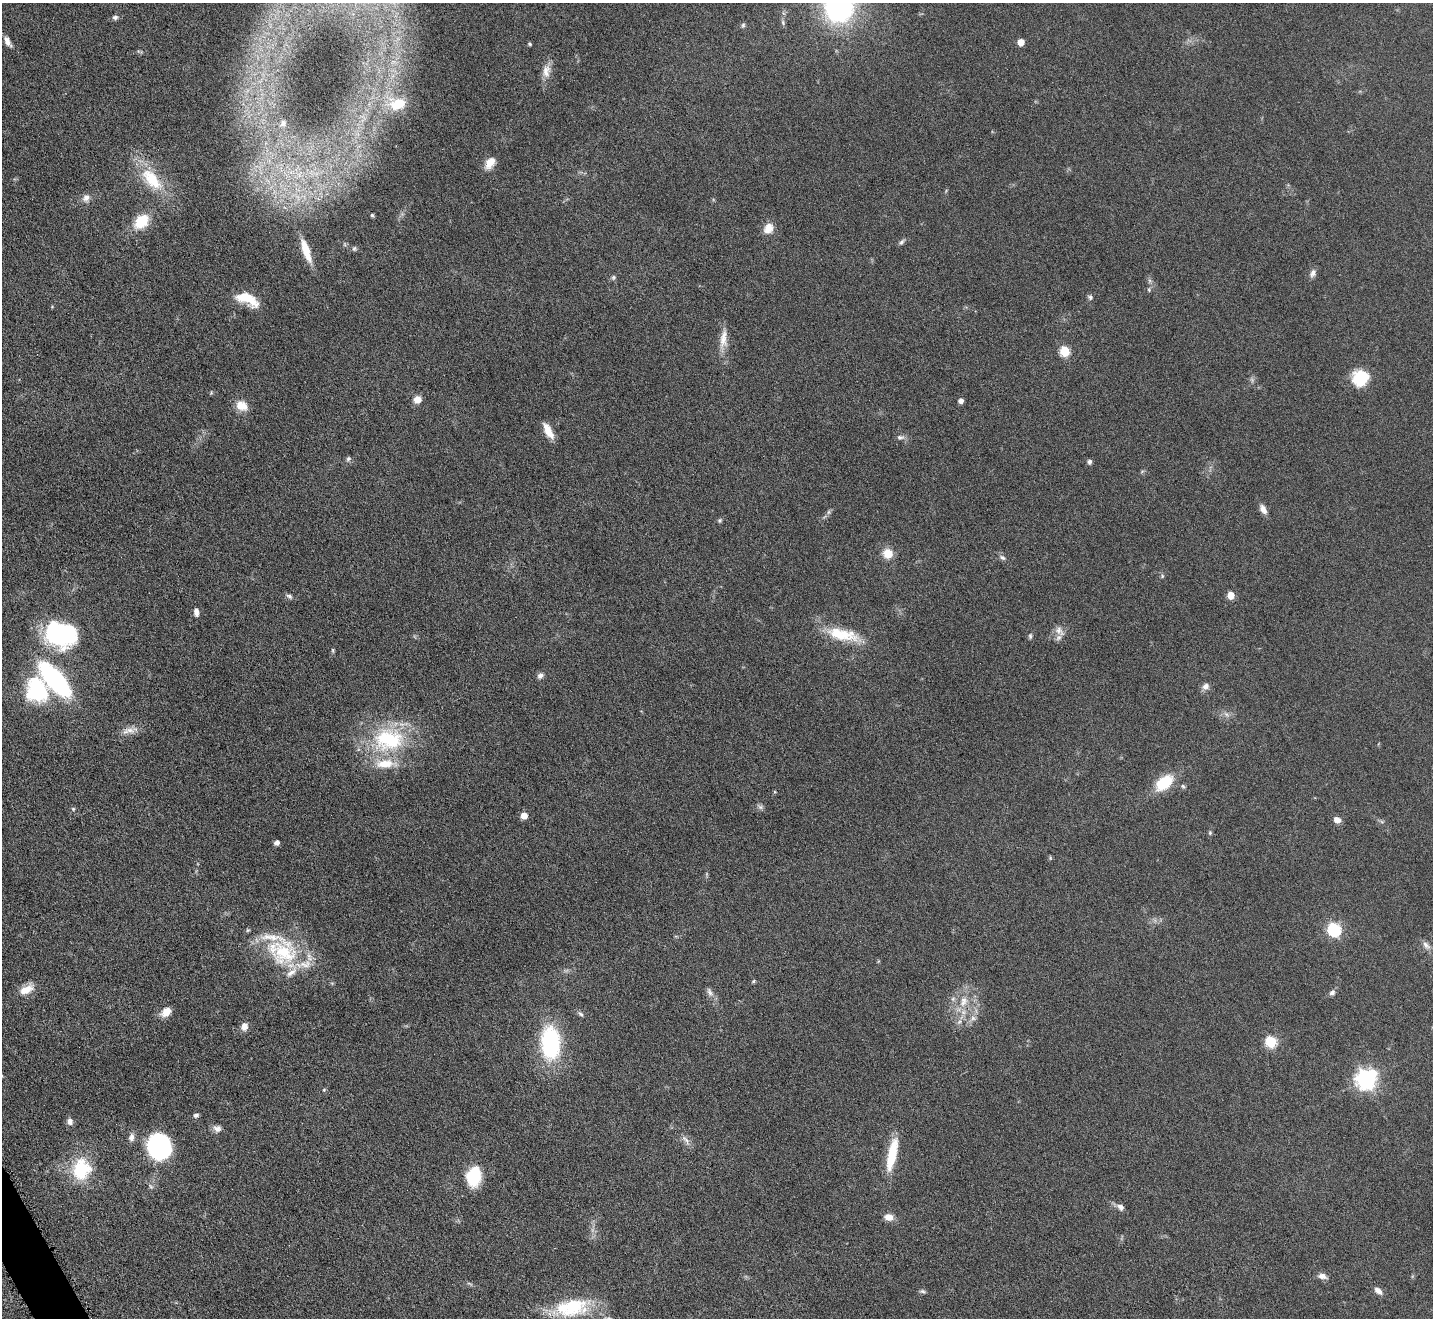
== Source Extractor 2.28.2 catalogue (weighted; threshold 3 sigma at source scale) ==
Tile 7 of 4 x 4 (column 3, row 2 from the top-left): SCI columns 2864-4294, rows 2790-4105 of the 5726 x 5715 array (HDU 1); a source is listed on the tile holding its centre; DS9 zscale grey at full resolution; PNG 1435 x 1320 px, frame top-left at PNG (2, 3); no overlay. Shown black and unused: <1% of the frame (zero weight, under 4 of 8 exposures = <1% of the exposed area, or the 3 px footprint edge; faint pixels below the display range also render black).
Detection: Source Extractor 2.28.2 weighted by HDU 2 'WHT'; one run over the whole footprint, this tile lists its part. Background 0.0475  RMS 0.0046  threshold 0.0186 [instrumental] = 3 sigma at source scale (4.09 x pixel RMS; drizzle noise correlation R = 1.36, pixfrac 0.8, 0.05/0.05 arcsec/px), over >= 5 px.
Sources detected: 105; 1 too faint to see at this stretch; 4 inside a brighter object's white glare — not listed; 4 inside a brighter listed object's ellipse — not listed separately; the other 96 listed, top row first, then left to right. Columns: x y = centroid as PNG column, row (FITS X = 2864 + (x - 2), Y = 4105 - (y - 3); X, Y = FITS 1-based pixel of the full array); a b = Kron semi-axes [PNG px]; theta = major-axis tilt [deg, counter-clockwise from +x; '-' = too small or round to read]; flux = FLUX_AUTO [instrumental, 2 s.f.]
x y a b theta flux
839 7 29 27 86 82
115 17 8 6 3 1.2
783 23 8 5 -65 0.92
743 25 6 5 - 0.8
7 41 13 6 -60 2.8
1021 42 5 5 - 7.1
530 44 5 4 - 0.55
546 71 18 10 80 4.4
398 104 22 15 9 12
283 123 9 7 56 1.5
490 163 16 9 54 4.6
152 179 35 17 -49 18
86 198 10 9 - 2.4
372 215 5 4 - 0.68
142 221 16 11 44 14
768 228 13 11 61 4.5
901 242 10 5 44 1.1
354 249 7 6 - 0.82
306 251 30 8 -71 9.3
1313 273 11 7 64 1.8
613 277 6 6 - 0.85
1149 290 6 4 -79 0.59
1090 297 7 6 - 0.99
247 299 27 12 -24 11
723 339 29 9 83 5.6
1065 351 6 5 - 26
1360 378 15 14 - 17
417 399 8 8 - 3.5
961 401 4 4 - 2.3
242 406 16 12 -30 5.2
548 431 18 7 -62 5.5
900 437 11 6 4 1.4
348 459 7 6 - 0.92
1089 462 6 6 - 1
1263 509 12 7 -61 2.5
828 512 7 4 89 0.8
720 520 7 5 27 0.73
888 553 10 10 - 6.7
1002 558 9 6 -31 1.2
1162 576 6 5 - 0.61
1231 595 5 5 - 8.6
289 596 9 5 -28 1.2
196 612 10 6 -86 1.9
1059 631 16 10 -42 3.3
64 633 33 27 -52 38
843 635 45 15 -12 16
1030 636 7 4 83 0.75
333 650 7 3 -82 0.58
540 676 8 7 - 1.6
55 679 25 10 -49 120
1206 686 10 8 39 2.1
37 690 27 23 -73 35
1226 714 8 5 -45 1.2
130 730 16 7 -19 3
389 739 44 32 3 41
1164 782 19 12 39 16
1183 786 6 5 - 0.77
760 807 10 5 -33 1.1
73 809 5 4 - 0.61
524 816 7 7 - 2.7
1337 820 9 6 -20 2.5
1210 833 6 5 - 0.68
277 842 5 5 - 1.8
1334 929 6 6 - 66
1426 945 13 7 -40 2.2
284 952 43 35 -22 34
753 981 4 4 - 0.66
26 989 19 10 27 5.4
709 992 13 6 -67 1.8
1332 992 8 7 - 1.3
963 1001 18 10 71 6.7
166 1012 10 7 41 5.9
581 1014 8 5 -32 1
973 1018 7 7 - 1.5
959 1022 6 5 - 1
244 1026 9 8 - 2.8
551 1042 25 14 -86 60
1271 1042 6 5 - 38
1366 1079 7 7 - 230
324 1090 5 5 - 0.5
196 1115 7 6 - 1
70 1121 8 6 -73 2.1
217 1128 11 9 -16 2.3
131 1137 11 7 83 2.1
686 1140 16 5 -50 2.1
159 1147 26 21 -82 46
892 1154 40 10 78 15
81 1169 20 17 75 25
474 1177 21 15 80 17
1120 1207 10 7 -42 1.9
889 1217 12 8 -12 3.1
1322 1276 11 7 -13 2.3
469 1284 10 3 -21 0.72
923 1291 7 5 -20 0.87
1378 1291 9 6 -42 2.6
572 1307 46 23 9 27
Isophote crosses this tile's border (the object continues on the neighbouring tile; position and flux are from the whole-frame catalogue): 1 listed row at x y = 839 7